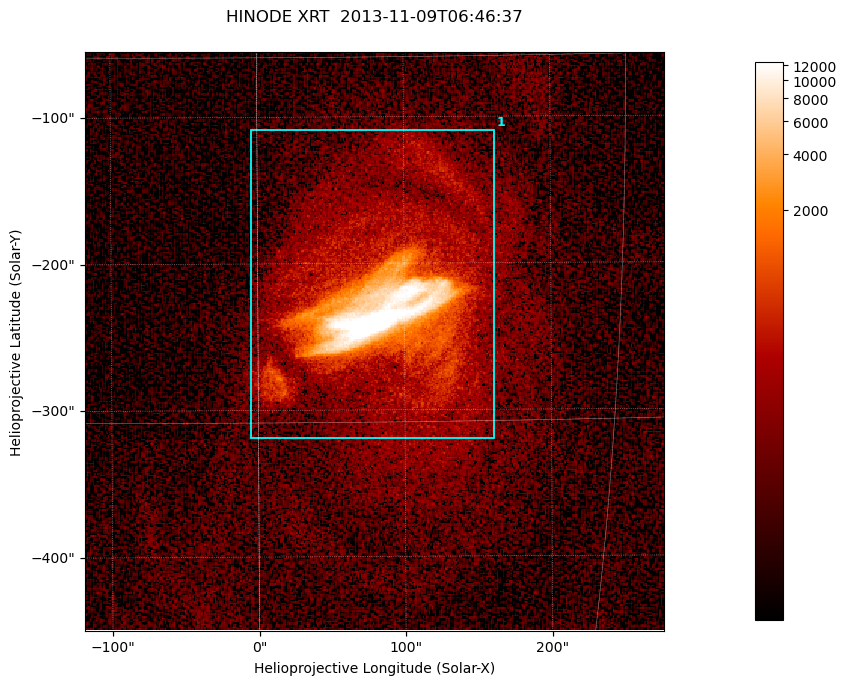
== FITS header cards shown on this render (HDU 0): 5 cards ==
TELESCOP= 'HINODE  '           /
INSTRUME= 'XRT     '           /
DATE_OBS= '2013-11-09T06:46:37.875' /
CTYPE1  = 'Solar-X '           /
CTYPE2  = 'Solar-Y '           /

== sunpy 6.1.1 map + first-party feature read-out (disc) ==
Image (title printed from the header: HINODE XRT  2013-11-09T06:46:37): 384 x 384 px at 1.03 arcsec/px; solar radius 968 arcsec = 941 px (partial field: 5.3% of the solar disc is inside the frame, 100% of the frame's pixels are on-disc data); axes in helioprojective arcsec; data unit not stated in the header (colour bar unlabelled)
Orientation: roll -0.318 deg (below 1 deg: not rotated)
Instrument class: DISC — disc imager (sunpy class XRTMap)
Bright regions (active regions / flare kernels): reference = the on-disc median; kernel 3 px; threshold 5 sigma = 201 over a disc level ~38.6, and >= 1.15x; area >= 147 px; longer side >= 5 px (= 5.1 arcsec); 1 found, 1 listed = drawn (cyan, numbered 1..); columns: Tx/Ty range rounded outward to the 5 arcsec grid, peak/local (2 s.f.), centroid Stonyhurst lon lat
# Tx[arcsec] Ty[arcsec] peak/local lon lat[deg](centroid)
1 -5..165 -320..-105 493 +5 -10